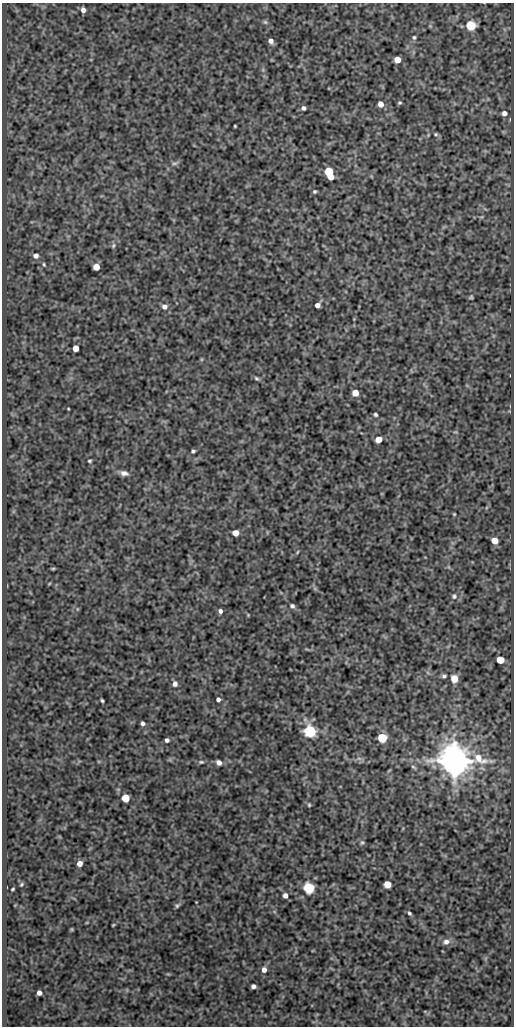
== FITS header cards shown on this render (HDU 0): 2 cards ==
NAXIS1  =                  512
NAXIS2  =                 1024

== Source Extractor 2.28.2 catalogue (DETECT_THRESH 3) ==
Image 512 x 1024 px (HDU 0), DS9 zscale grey, 1 PNG px = 1 image px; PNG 516 x 1028 px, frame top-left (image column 1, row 1024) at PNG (2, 3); no overlay
Background 79.8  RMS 0.54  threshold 1.61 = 3 sigma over >= 5 px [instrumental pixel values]
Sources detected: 75; all 75 listed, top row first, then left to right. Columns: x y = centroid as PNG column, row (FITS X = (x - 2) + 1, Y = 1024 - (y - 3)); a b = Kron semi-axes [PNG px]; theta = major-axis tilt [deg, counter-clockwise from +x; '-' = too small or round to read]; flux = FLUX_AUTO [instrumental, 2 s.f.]
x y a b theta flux
83 10 5 4 - 160
265 22 6 6 - 69
471 26 6 5 - 2500
414 37 5 5 - 60
271 41 6 5 - 180
397 60 5 5 - 580
400 103 5 4 - 51
380 104 5 5 - 280
303 108 4 4 - 100
504 113 6 5 - 160
235 126 3 2 - 34
436 134 6 4 -20 54
175 163 10 4 14 88
329 171 6 5 - 2000
331 177 4 4 - 370
314 191 4 4 - 57
113 245 7 5 70 63
36 256 7 6 - 140
44 264 5 3 - 42
96 267 5 5 - 490
471 297 5 4 - 53
317 305 5 4 - 180
164 306 7 6 - 170
76 348 5 4 - 470
256 378 7 5 -32 62
355 393 5 5 - 500
68 409 3 2 - 28
375 415 4 4 - 66
378 439 5 5 - 570
193 451 4 3 - 67
89 461 4 3 - 53
124 473 10 6 -11 180
454 514 4 3 - 34
235 533 5 5 - 420
494 541 5 5 - 420
297 552 6 3 70 37
53 568 6 3 1 41
49 584 5 3 - 30
454 596 8 7 - 120
292 606 6 5 - 89
220 611 5 5 - 110
248 615 4 4 - 30
500 660 5 5 - 850
444 676 6 4 9 75
454 679 7 6 - 420
175 684 6 5 - 160
218 699 4 4 - 99
102 701 4 3 - 52
143 723 4 4 - 99
310 731 6 6 - 6400
382 738 5 5 - 2300
167 740 5 4 - 100
359 758 7 4 -2 90
454 761 9 8 - 94000
491 761 6 6 - 70
201 762 7 4 0 60
219 763 6 5 - 170
413 767 9 4 -42 78
125 798 5 5 - 1400
309 805 5 4 - 43
362 842 7 5 73 71
79 863 5 4 - 300
21 884 5 3 - 44
387 884 5 5 - 720
309 888 5 5 - 4400
13 889 4 2 - 39
285 896 5 4 - 180
177 905 8 5 52 75
409 913 5 4 - 66
113 925 4 2 - 32
72 929 6 3 72 33
446 942 9 7 7 180
264 970 6 5 - 190
253 986 4 4 - 120
39 993 4 4 - 180